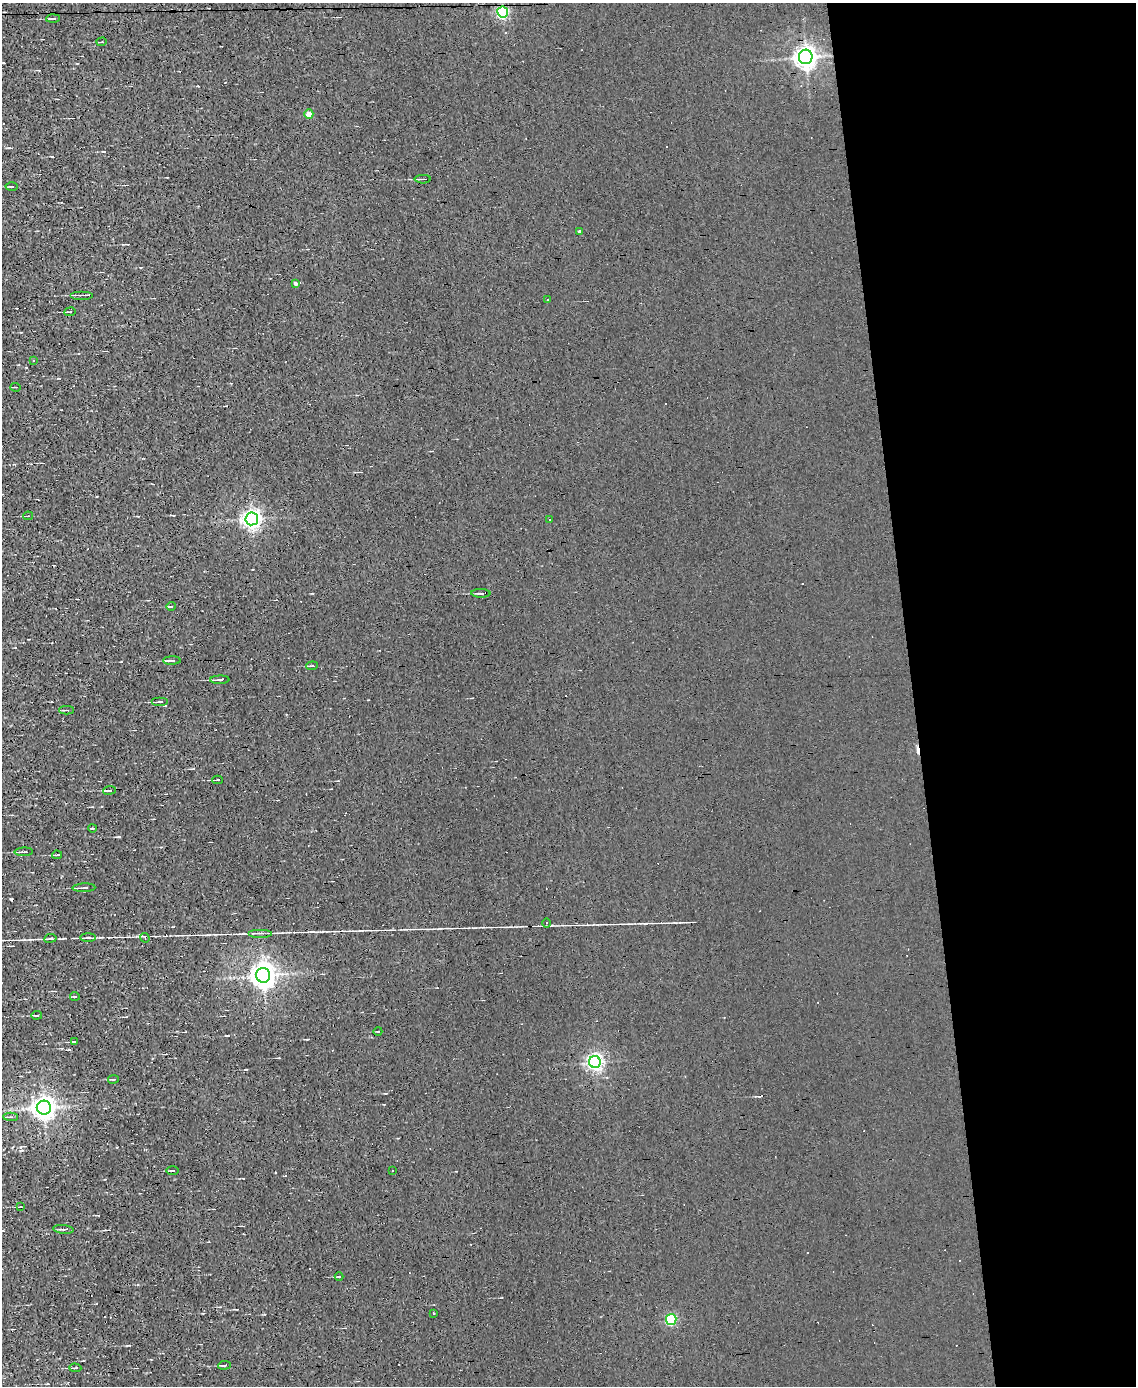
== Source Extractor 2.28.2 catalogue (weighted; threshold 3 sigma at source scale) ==
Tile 8 of 4 x 3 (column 4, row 2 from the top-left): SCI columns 3401-4534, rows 1518-2901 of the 4534 x 4526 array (HDU 1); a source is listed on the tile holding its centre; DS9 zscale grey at full resolution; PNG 1138 x 1388 px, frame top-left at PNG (2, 3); each listed source drawn as its Kron ellipse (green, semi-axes under 4 px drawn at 4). Shown black and unused: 20% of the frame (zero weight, under 3 of 4 exposures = <1% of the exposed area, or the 3 px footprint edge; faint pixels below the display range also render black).
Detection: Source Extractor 2.28.2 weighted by HDU 2 'WHT'; one run over the whole footprint, this tile lists its part. Background 0.0026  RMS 0.011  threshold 0.0484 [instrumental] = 3 sigma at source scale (4.5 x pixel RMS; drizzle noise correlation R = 1.50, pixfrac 1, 0.05/0.05 arcsec/px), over >= 5 px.
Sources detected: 73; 20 cosmic-ray / hot-pixel residue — neither listed nor drawn; the other 53 listed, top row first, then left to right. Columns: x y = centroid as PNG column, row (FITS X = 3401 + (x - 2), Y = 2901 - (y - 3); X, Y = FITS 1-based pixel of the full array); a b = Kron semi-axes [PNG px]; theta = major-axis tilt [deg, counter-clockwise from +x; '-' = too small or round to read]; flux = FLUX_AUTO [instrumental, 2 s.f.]
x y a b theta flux
503 12 5 5 - 130
53 19 7 2 3 1.5
102 42 5 2 - 0.94
806 57 7 7 - 660
309 114 4 4 - 12
423 179 8 2 0 2.4
12 186 6 3 1 1.1
579 231 3 3 - 9.1
295 283 4 3 - 2.3
82 295 11 2 0 2.1
548 300 3 2 - 1.3
70 312 6 3 8 1.1
34 360 3 2 - 1.3
16 387 5 2 - 0.83
28 516 5 3 - 0.95
252 519 6 6 - 450
549 520 3 3 - 2.9
481 593 10 3 -1 1.9
171 606 5 3 - 0.82
172 661 9 3 1 2.9
312 666 6 3 6 1.3
220 680 9 2 2 2.8
160 702 8 3 0 2.4
67 710 7 3 -1 1.5
217 780 5 3 - 1.6
109 790 6 3 8 1.9
92 828 4 2 - 0.79
24 852 9 2 1 2
57 855 5 2 - 1.3
84 888 11 2 3 2.4
546 923 5 3 - 1.2
260 933 12 2 0 2.2
50 938 6 3 9 1.1
88 938 8 3 0 1.6
145 938 5 3 - 1.2
263 975 7 7 - 960
75 996 5 2 - 0.94
37 1015 5 3 - 1.4
378 1031 4 2 - 0.86
74 1042 4 2 - 1.6
595 1062 6 6 - 310
113 1079 5 2 - 1
44 1108 7 7 - 760
10 1117 7 3 -2 1.7
392 1170 2 2 - 0.62
173 1171 6 3 0 1.1
21 1207 4 2 - 0.71
63 1229 10 3 -6 1.9
339 1277 4 3 - 0.86
433 1313 3 2 - 0.89
671 1319 5 5 - 86
224 1365 6 3 5 1.5
75 1368 6 3 -2 1.8
Unlisted compact peaks at least as high as the median listed source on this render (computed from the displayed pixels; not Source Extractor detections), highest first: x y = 138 936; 20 1147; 244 933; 323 931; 52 157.